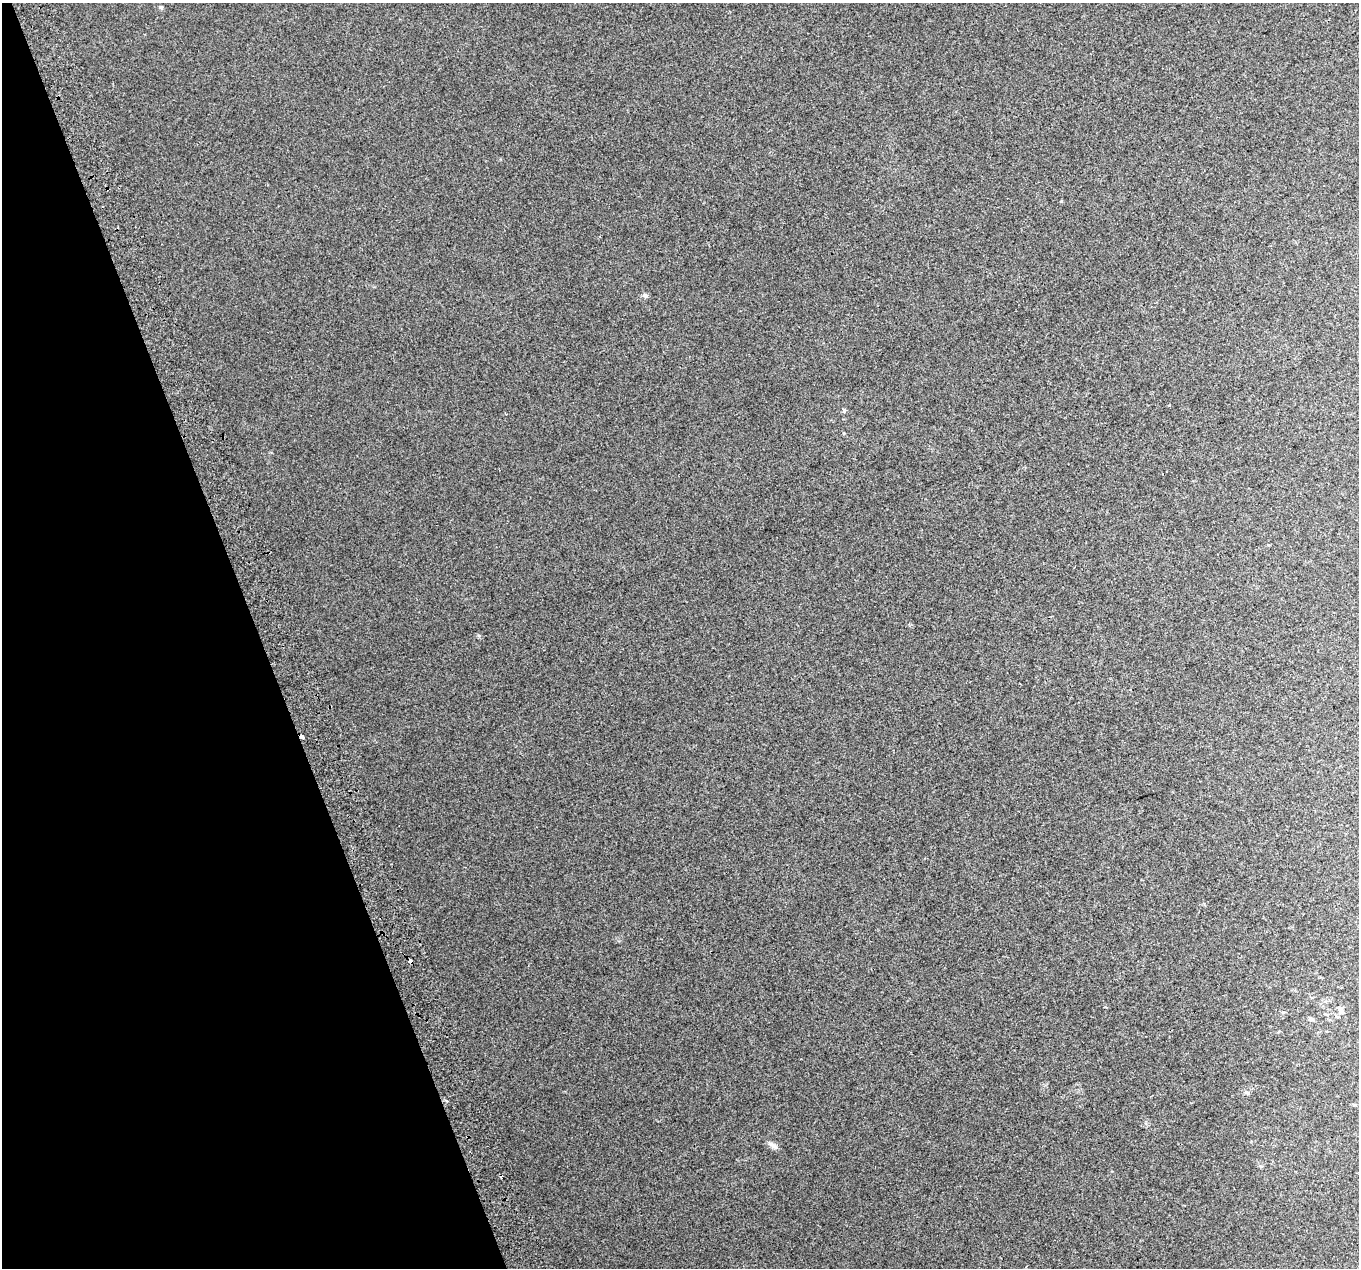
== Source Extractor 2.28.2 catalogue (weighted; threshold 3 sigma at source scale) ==
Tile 5 of 4 x 4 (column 1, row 2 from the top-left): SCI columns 43-1399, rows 2674-3939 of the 5515 x 5290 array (HDU 1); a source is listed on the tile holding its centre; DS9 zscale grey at full resolution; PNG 1361 x 1270 px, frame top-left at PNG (2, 3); no overlay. Shown black and unused: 19% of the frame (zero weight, under 2 of 3 exposures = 2% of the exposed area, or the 3 px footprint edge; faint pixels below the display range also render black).
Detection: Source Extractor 2.28.2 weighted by HDU 2 'WHT'; one run over the whole footprint, this tile lists its part. Background 0.00879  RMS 0.007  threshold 0.0314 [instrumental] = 3 sigma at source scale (4.5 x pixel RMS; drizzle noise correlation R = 1.50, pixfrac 1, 0.0396/0.0396 arcsec/px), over >= 5 px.
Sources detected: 11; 1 cosmic-ray / hot-pixel residue — not listed; the other 10 listed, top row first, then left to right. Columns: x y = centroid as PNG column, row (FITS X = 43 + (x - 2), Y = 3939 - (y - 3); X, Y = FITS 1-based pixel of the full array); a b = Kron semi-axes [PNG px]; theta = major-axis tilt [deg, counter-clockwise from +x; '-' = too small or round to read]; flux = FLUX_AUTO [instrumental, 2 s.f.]
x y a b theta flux
160 7 6 4 -43 0.94
645 296 8 4 -8 1.3
844 411 6 4 70 1.1
1131 690 2 2 - 0.51
302 737 4 3 - 6.8
410 961 4 3 - 3.2
1341 1010 13 7 -69 3
1310 1019 7 6 - 1.6
1354 1104 6 3 -19 0.68
774 1146 13 6 -29 2.9
Overlapping masked pixels (flux is a lower limit): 2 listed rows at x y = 302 737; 410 961